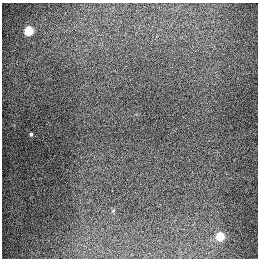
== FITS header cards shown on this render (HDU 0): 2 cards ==
NAXIS1  =                  256
NAXIS2  =                  256

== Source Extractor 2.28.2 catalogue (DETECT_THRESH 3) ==
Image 256 x 256 px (HDU 0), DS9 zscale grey, 1 PNG px = 1 image px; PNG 260 x 260 px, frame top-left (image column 1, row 256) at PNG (2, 3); no overlay
Background 1280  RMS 27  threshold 79.7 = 3 sigma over >= 5 px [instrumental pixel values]
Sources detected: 4; all 4 listed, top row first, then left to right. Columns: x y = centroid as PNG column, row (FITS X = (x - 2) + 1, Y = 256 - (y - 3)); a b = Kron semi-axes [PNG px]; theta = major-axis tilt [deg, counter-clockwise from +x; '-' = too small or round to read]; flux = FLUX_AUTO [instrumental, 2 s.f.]
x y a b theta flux
28 31 5 5 - 93000
31 134 4 3 - 2300
112 191 2 2 - 1500
220 236 5 5 - 68000